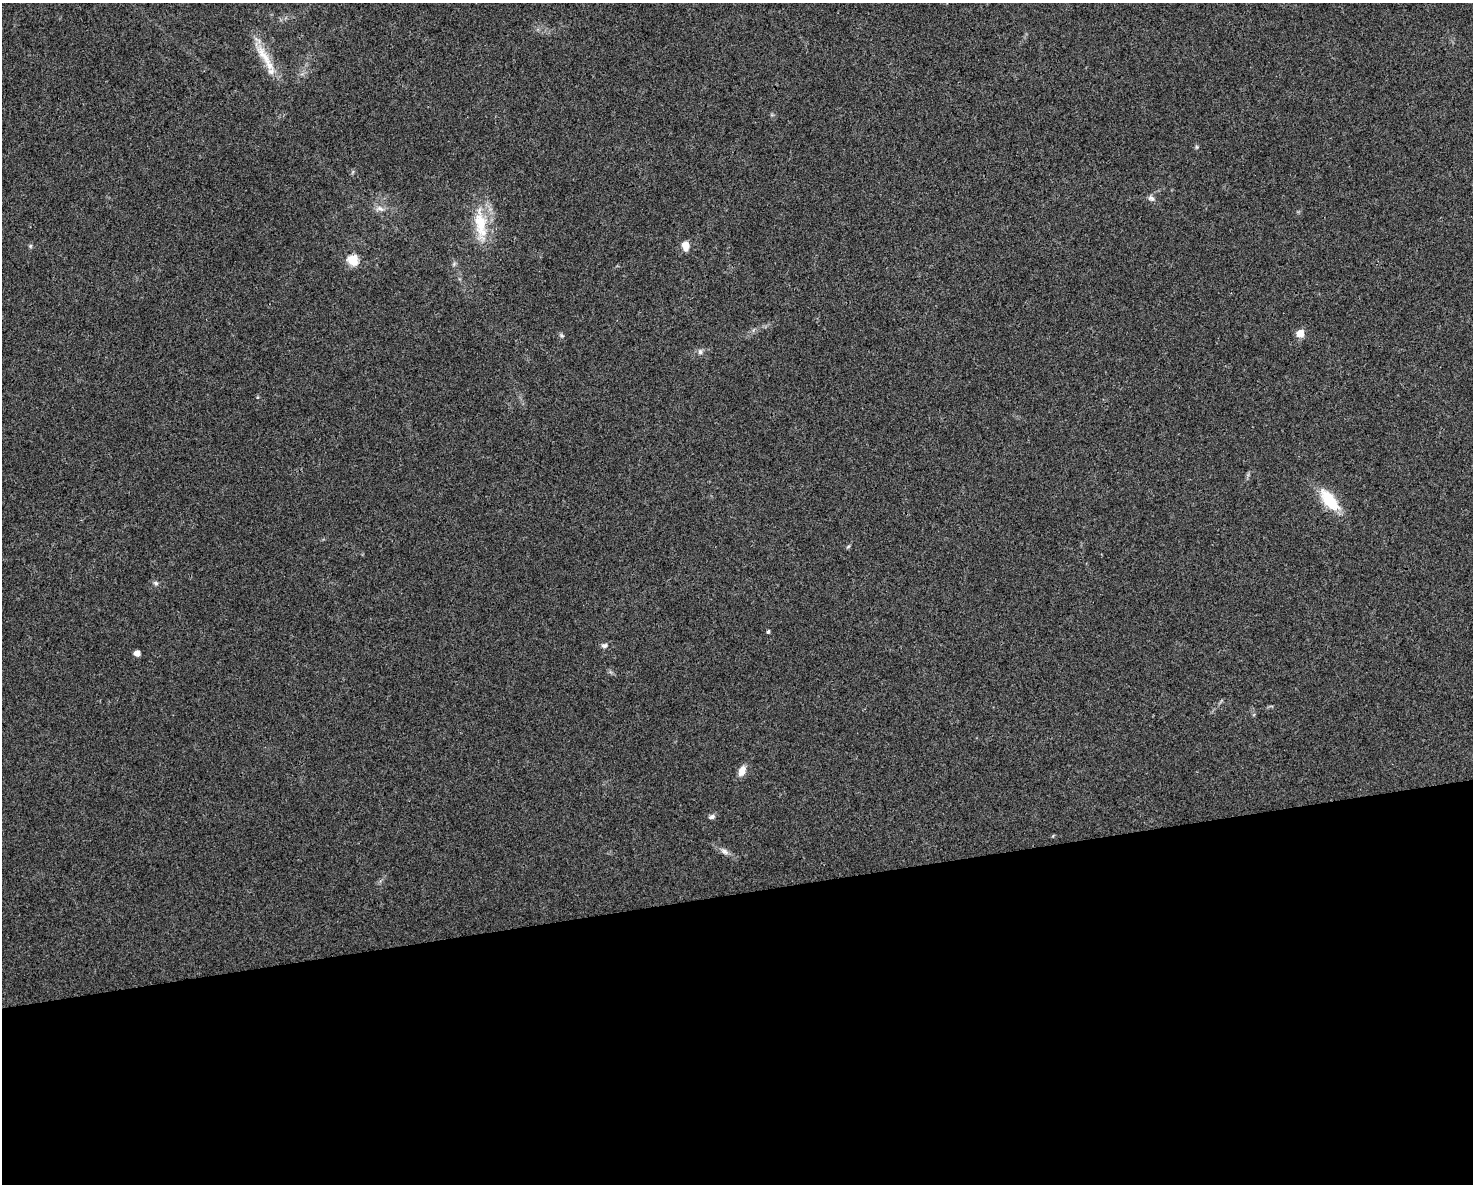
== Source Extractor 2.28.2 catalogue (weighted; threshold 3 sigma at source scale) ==
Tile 11 of 3 x 4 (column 2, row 4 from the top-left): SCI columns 1490-2960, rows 1-1182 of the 4494 x 4730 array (HDU 1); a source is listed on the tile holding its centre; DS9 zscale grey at full resolution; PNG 1475 x 1186 px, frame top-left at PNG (2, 3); no overlay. Shown black and unused: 25% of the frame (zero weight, under 3 of 4 exposures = <1% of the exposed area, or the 3 px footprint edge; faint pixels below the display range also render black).
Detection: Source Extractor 2.28.2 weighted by HDU 2 'WHT'; one run over the whole footprint, this tile lists its part. Background 0.0315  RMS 0.004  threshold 0.018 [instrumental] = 3 sigma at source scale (4.5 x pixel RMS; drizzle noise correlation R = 1.50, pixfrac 1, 0.0396/0.0396 arcsec/px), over >= 5 px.
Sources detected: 21; all 21 listed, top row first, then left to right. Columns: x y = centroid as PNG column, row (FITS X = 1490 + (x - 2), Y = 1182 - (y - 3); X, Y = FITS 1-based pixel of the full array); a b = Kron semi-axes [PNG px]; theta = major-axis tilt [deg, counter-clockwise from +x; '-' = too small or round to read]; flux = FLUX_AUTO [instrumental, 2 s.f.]
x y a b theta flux
263 55 40 11 -57 10
1196 147 6 4 -90 0.53
1151 198 9 6 -34 1.2
380 209 12 7 -16 2
480 224 47 16 -82 16
30 246 6 5 - 0.58
685 246 11 9 -83 3.4
353 260 6 5 - 26
1300 333 5 5 - 10
561 335 7 4 -32 0.68
700 352 7 6 - 1
257 397 5 3 - 0.38
1329 500 29 13 -50 14
848 547 6 4 4 0.53
156 583 7 6 - 0.94
768 632 4 3 - 0.58
604 646 9 7 5 1.2
137 653 5 4 - 3.3
742 771 13 8 66 3.3
712 817 8 5 19 1.2
724 851 12 7 -33 1.9